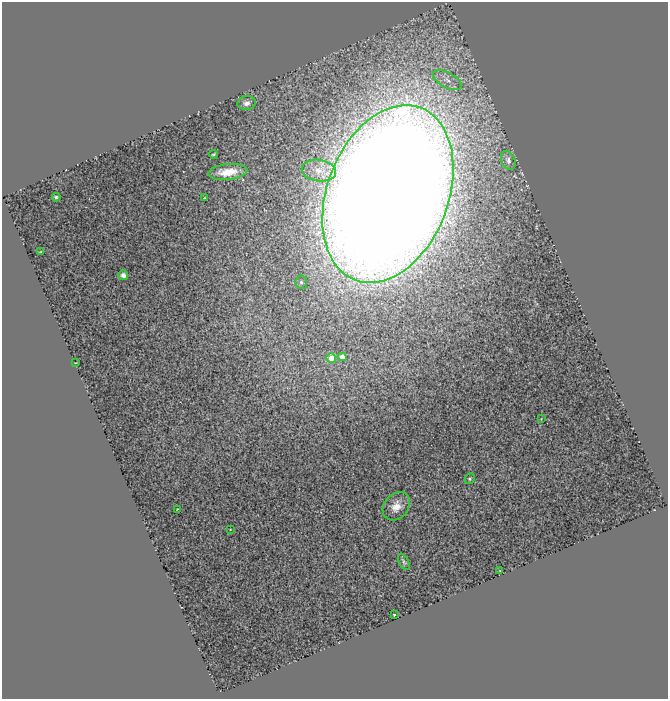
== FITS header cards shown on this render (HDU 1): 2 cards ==
NAXIS1  =                  666
NAXIS2  =                  697

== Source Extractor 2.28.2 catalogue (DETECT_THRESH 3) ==
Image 666 x 697 px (HDU 1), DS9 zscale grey, 1 PNG px = 1 image px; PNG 670 x 701 px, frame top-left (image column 1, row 697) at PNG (2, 2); each listed source drawn as its Kron ellipse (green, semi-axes under 4 px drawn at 4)
Background 1.64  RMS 0.15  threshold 0.464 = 3 sigma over >= 5 px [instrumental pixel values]
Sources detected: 23; all 23 listed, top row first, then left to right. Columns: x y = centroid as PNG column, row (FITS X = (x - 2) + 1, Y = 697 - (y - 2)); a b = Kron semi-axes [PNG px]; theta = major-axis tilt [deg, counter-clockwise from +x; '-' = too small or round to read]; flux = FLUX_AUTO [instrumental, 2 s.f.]
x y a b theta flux
447 80 16 7 -28 81
247 103 9 7 10 61
213 154 4 3 - 16
508 160 10 6 -67 39
319 170 17 10 -8 120
228 172 19 8 5 250
388 194 92 60 69 86000
56 197 4 3 - 17
205 198 2 2 - 7
41 252 3 2 - 11
123 275 5 5 - 47
301 282 7 6 - 28
342 357 4 4 - 180
331 358 5 5 - 220
76 363 4 2 - 7.7
541 419 4 3 - 6.6
470 479 6 4 63 18
396 506 15 12 48 150
177 509 2 2 - 5.9
230 529 2 2 - 6.5
404 562 9 4 -63 24
500 571 3 2 - 6.8
394 615 3 3 - 39